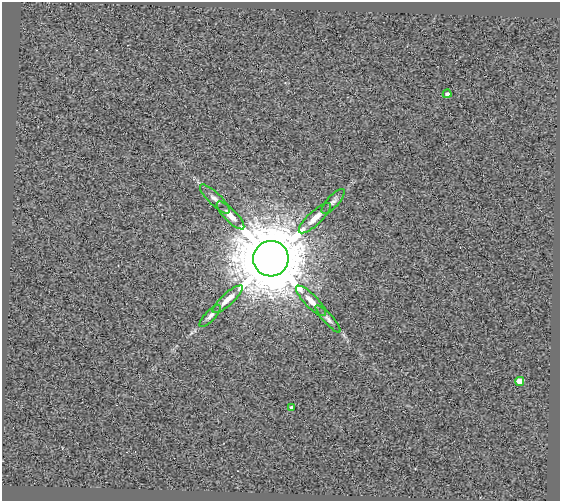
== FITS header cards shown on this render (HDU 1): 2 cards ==
NAXIS1  =                  558
NAXIS2  =                  499

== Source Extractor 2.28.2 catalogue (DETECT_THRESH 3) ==
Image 558 x 499 px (HDU 1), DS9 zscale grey, 1 PNG px = 1 image px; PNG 562 x 503 px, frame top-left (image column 1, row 499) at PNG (2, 2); each listed source drawn as its Kron ellipse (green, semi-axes under 4 px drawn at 4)
Background 0.557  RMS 2.6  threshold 7.95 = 3 sigma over >= 5 px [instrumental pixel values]
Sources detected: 12; all 12 listed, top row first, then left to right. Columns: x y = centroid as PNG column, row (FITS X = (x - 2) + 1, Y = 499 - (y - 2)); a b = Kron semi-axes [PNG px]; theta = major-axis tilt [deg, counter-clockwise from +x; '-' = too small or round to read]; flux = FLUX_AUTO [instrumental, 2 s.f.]
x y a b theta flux
447 94 4 4 - 5.8e+02
215 199 20 6 -44 9.4e+02
333 201 16 6 48 7.6e+02
231 215 18 6 -45 1.5e+03
315 218 21 6 43 1.9e+03
271 259 18 17 - 2.1e+06
228 299 20 6 42 1.9e+03
311 301 20 6 -45 1.7e+03
210 316 14 5 46 7.5e+02
328 319 18 5 -48 7.1e+02
520 381 4 4 - 4.4e+03
292 407 3 3 - 3.3e+02